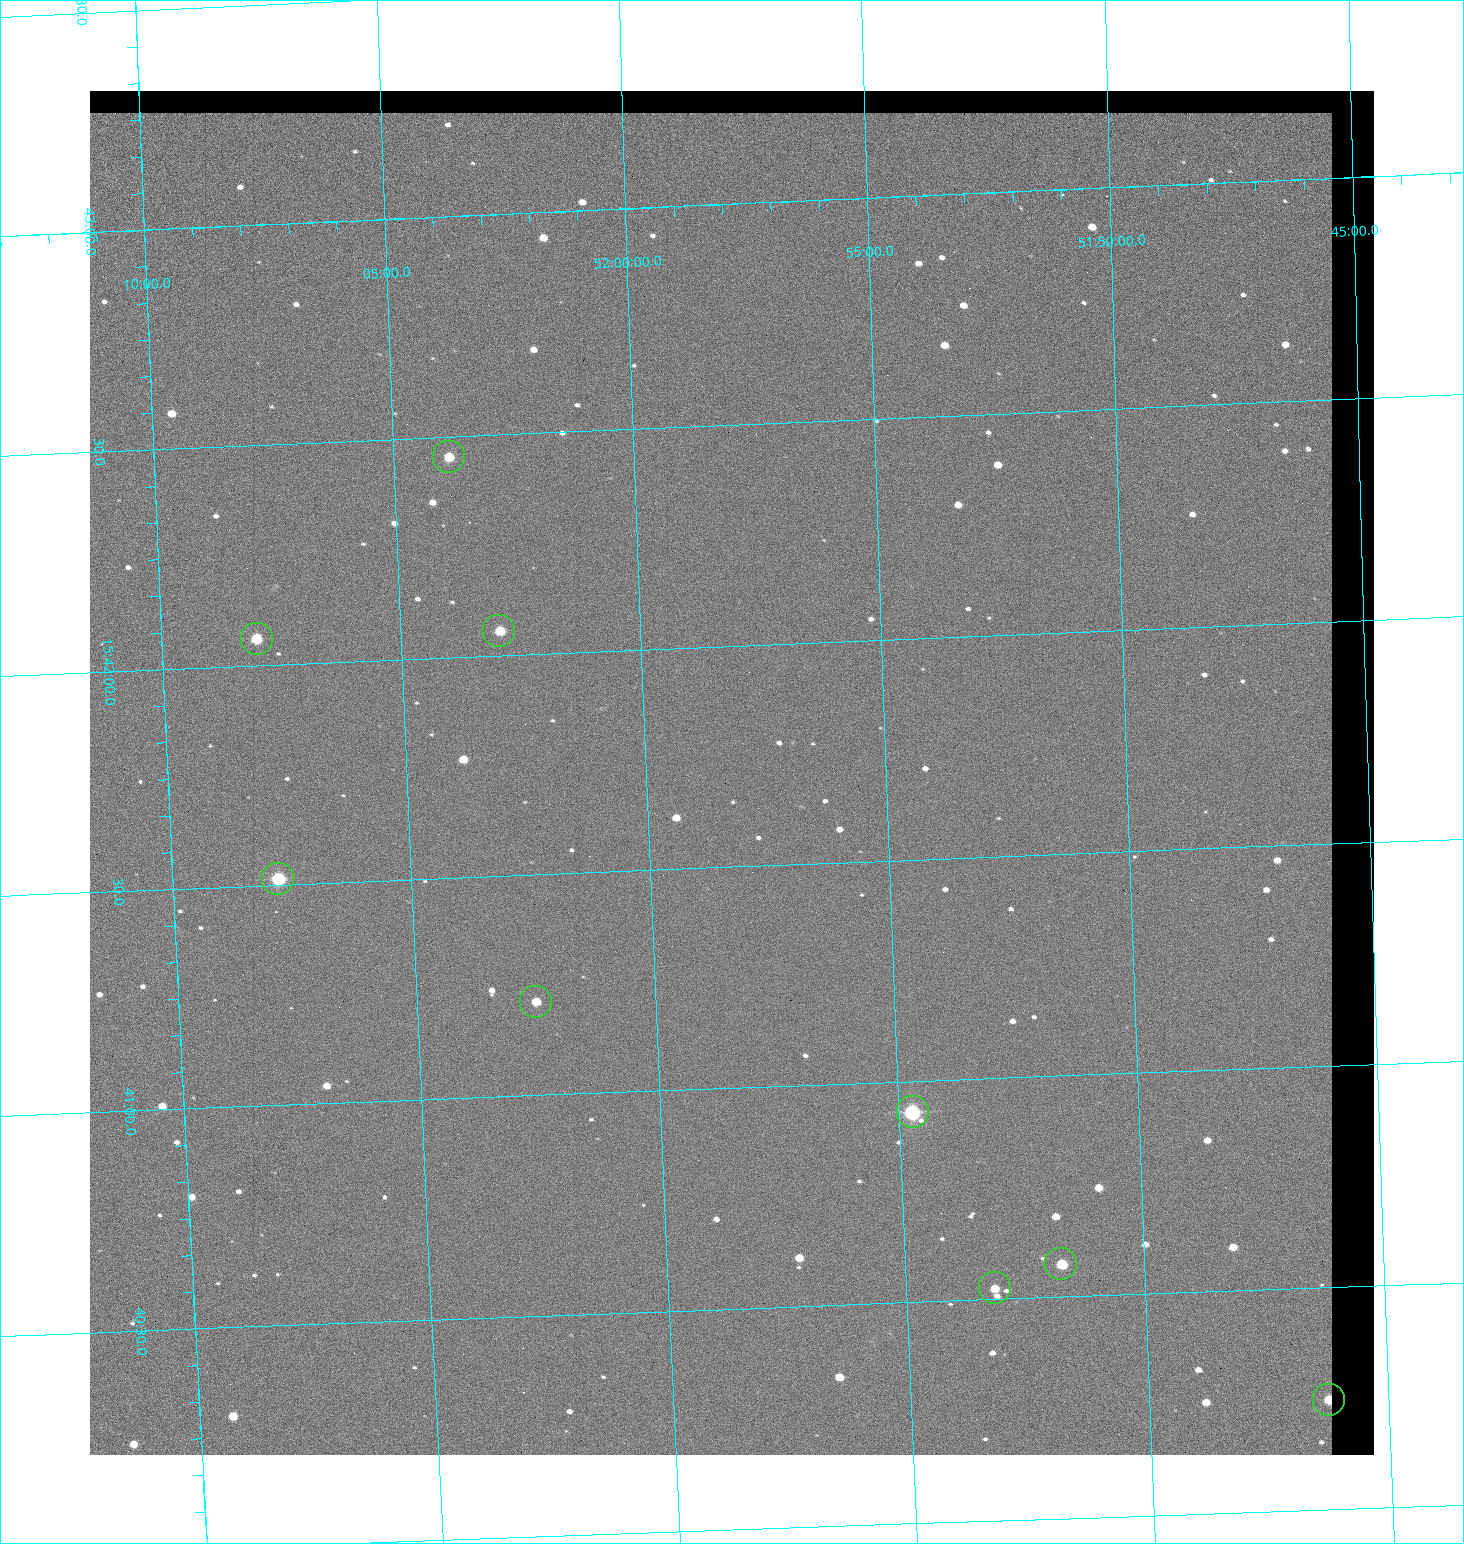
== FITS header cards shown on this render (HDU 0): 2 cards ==
NAXIS1  =                 1284 / length of data axis 1
NAXIS2  =                 1364 / length of data axis 2

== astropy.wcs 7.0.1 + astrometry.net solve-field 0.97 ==
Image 1284 x 1364 px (HDU 0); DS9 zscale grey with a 90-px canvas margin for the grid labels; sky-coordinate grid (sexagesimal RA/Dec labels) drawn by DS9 from the SOLVED WCS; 9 Tycho-2 reference stars matched to detected sources circled (green)
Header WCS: RA---TAN/DEC--TAN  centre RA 15:41:43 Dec +51:58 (235.43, +51.97 deg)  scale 1.26 arcsec/px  FOV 26.9' x 28.5'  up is +92 deg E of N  parity flipped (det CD > 0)
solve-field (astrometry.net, Tycho-2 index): VERIFIED the header's WCS against the Tycho-2 star catalogue (9 matches, 0 conflicts) and refined it, rather than solving blind
Solved WCS: RA---TAN-SIP/DEC--TAN-SIP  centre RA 15:41:43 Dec +51:58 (235.43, +51.97 deg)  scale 1.25 arcsec/px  FOV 26.8' x 28.5'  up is +92 deg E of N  parity flipped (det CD > 0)
The solver's refit moves the header's centre by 0.45 arcsec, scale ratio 0.9965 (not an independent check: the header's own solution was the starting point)
Tycho-2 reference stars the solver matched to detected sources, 9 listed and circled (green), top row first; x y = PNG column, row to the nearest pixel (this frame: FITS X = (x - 90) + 1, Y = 1364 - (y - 91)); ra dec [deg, ICRS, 3 dp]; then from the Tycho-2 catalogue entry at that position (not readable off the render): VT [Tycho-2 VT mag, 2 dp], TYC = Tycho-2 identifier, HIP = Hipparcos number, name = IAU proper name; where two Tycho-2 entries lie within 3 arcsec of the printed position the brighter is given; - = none
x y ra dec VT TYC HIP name
449 457 235.614 +52.064 11.61 3489-1132-1 - -
499 631 235.514 +52.049 11.19 3489-1407-1 - -
257 639 235.515 +52.133 11.12 3489-1380-1 - -
278 879 235.378 +52.130 9.31 3489-1322-1 76850 -
536 1002 235.303 +52.042 11.52 3489-958-1 - -
913 1112 235.232 +51.912 9.59 3489-824-1 - -
1061 1264 235.143 +51.862 10.97 3489-1016-1 - -
995 1288 235.131 +51.886 12.29 3489-908-1 - -
1329 1400 235.062 +51.771 11.53 3489-1453-1 - -